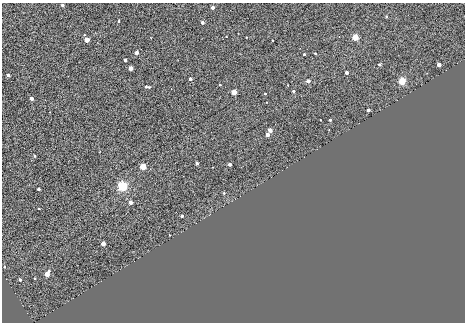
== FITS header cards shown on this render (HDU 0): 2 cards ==
NAXIS1  =                  463
NAXIS2  =                  320

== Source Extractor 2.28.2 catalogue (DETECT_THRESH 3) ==
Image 463 x 320 px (HDU 0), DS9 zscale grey, 1 PNG px = 1 image px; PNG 467 x 324 px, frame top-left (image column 1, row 320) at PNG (2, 3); no overlay
Background 0.00119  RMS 0.014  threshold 0.0432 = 3 sigma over >= 5 px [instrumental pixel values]
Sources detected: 48; all 48 listed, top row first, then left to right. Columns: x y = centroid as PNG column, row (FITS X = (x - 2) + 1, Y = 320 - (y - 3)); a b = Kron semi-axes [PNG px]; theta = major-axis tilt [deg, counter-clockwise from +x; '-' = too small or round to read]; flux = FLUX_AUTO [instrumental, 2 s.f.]
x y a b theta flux
62 5 3 3 - 3.6
212 7 3 3 - 4.8
386 16 3 3 - 1.5
118 21 3 3 - 0.9
202 22 3 3 - 4.3
226 36 2 2 - 0.5
246 37 2 2 - 0.53
355 37 4 4 - 58
87 40 3 3 - 21
272 40 2 2 - 0.69
136 53 3 3 - 8.5
315 53 3 2 - 1.3
304 54 3 3 - 1.3
125 60 3 3 - 3
379 64 3 3 - 1.9
439 65 3 3 - 8.4
131 68 3 3 - 11
346 73 3 3 - 6.2
8 75 3 3 - 3.5
190 79 3 3 - 5.7
308 81 3 3 - 6.3
402 81 4 4 - 94
220 85 2 2 - 0.83
147 87 6 3 -9 2.8
293 91 3 3 - 1.5
234 92 4 3 - 25
265 94 3 2 - 0.94
32 98 3 3 - 8.2
368 110 3 3 - 4
330 120 3 3 - 1.7
270 130 4 3 - 9.2
267 134 3 3 - 11
35 156 3 3 - 1
197 163 3 3 - 3.5
230 164 3 3 - 5.1
143 166 4 4 - 55
122 186 4 4 - 290
38 189 3 3 - 2.7
224 193 3 3 - 1.1
130 203 3 3 - 7.8
39 209 2 2 - 0.61
182 216 3 3 - 3
170 235 3 2 - 0.55
103 243 3 3 - 13
4 267 4 3 - 1
47 274 5 3 - 17
35 278 3 3 - 0.88
20 279 3 3 - 1.4
At the frame edge (FLAGS 8, measured only in part): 1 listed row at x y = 62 5